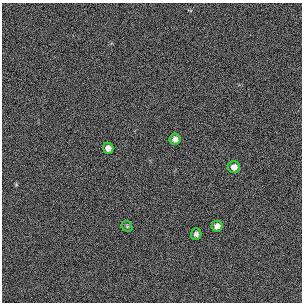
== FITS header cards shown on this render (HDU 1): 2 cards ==
NAXIS1  =                  300 / length of original image axis
NAXIS2  =                  300 / length of original image axis

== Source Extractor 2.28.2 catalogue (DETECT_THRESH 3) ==
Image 300 x 300 px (HDU 1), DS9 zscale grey, 1 PNG px = 1 image px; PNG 304 x 304 px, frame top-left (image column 1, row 300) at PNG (2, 3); each listed source drawn as its Kron ellipse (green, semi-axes under 4 px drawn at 4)
Background 383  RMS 66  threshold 198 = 3 sigma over >= 5 px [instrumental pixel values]
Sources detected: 6; all 6 listed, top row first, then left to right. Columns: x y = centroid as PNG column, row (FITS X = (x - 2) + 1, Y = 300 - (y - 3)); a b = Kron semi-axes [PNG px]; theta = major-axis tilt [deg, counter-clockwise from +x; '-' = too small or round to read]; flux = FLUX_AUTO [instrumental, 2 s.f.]
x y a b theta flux
175 139 5 5 - 19000
108 148 5 5 - 26000
234 167 6 6 - 27000
127 226 6 5 - 5700
217 226 5 5 - 25000
196 234 6 5 - 13000